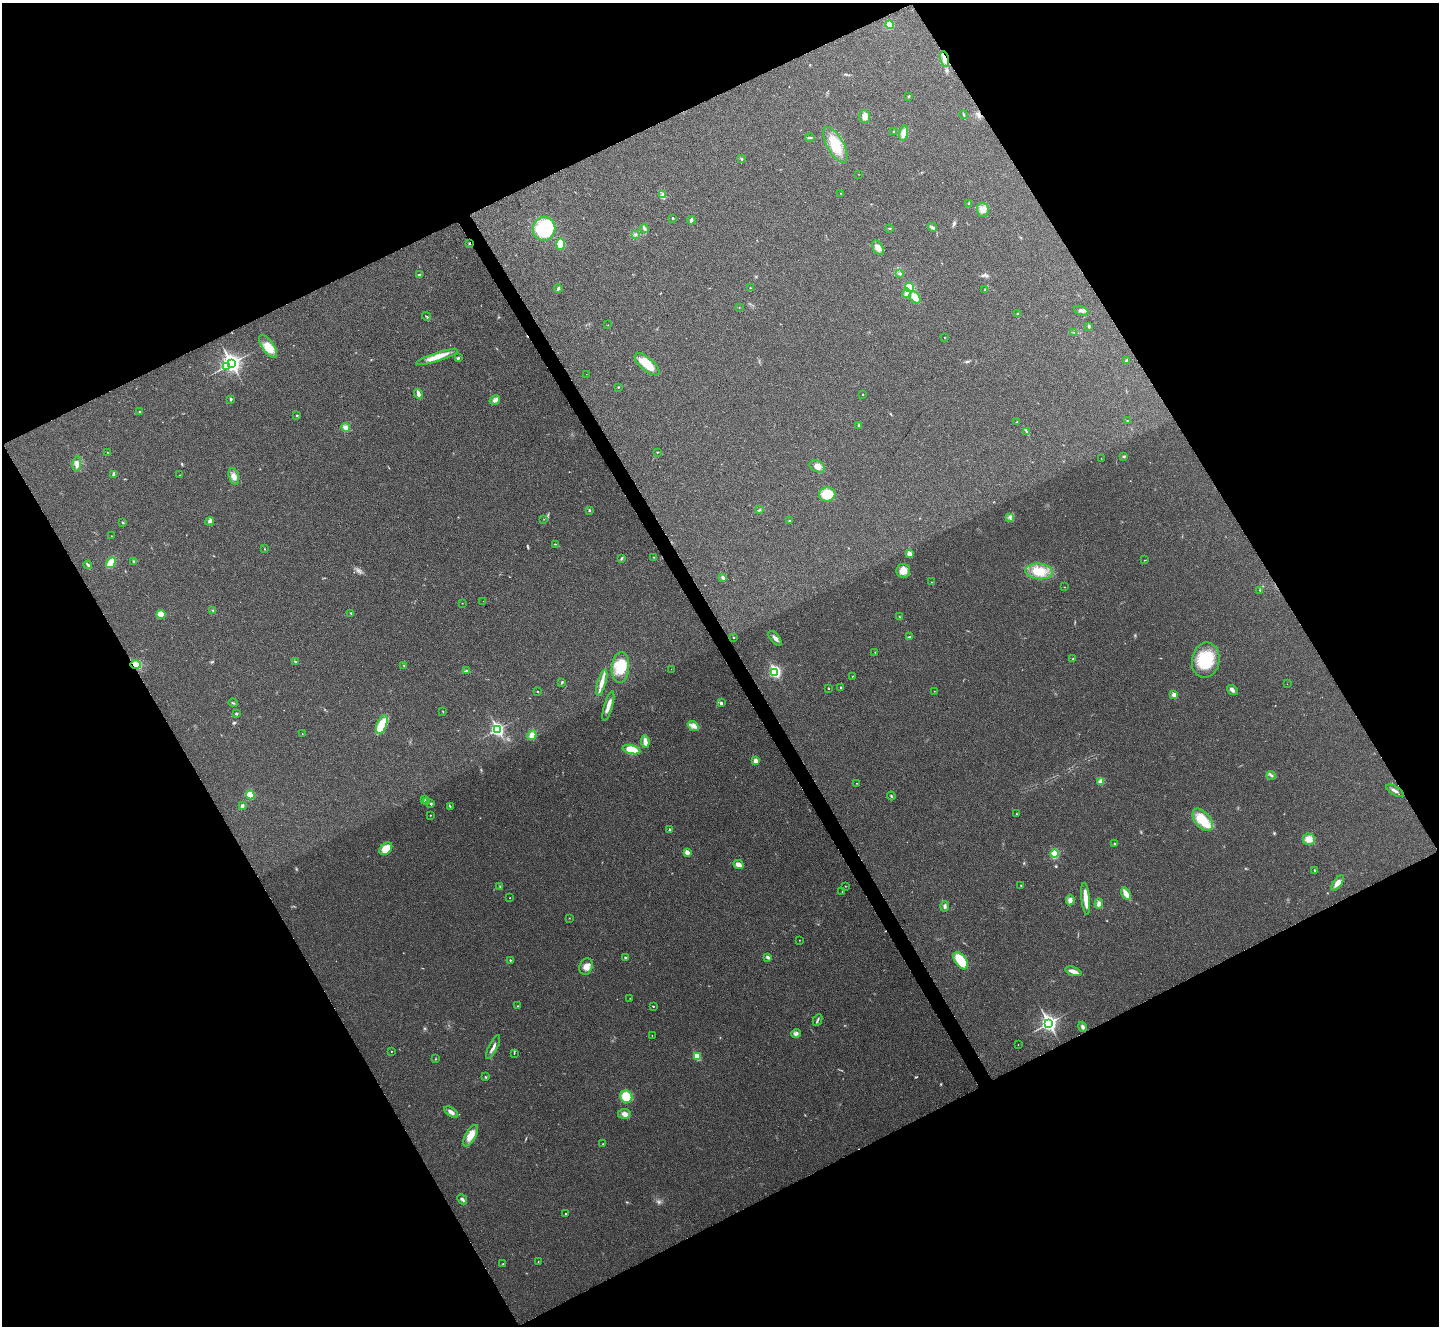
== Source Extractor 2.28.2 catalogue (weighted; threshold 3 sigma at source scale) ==
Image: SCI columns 13-5760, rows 161-5455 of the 5767 x 5763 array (HDU 1 of 3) = the unmasked area's bounding box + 8 px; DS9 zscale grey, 4 x 4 block average (1 PNG px = mean of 4 x 4 image px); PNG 1441 x 1328 px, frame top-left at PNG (2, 3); each listed source drawn as its Kron ellipse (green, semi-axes under 4 px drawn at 4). Shown black and unused: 47% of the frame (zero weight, under 3 of 4 exposures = <1% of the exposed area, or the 3 px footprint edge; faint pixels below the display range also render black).
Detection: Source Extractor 2.28.2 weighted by HDU 2 'WHT'. Background 0.0555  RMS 0.0067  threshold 0.0303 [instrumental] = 3 sigma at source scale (4.5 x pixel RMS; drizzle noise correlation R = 1.50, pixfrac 1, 0.05/0.05 arcsec/px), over >= 5 px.
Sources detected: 211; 3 too faint to see at this stretch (4 x 4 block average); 1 inside a brighter object's white glare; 2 cosmic-ray / hot-pixel residue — neither listed nor drawn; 4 inside a brighter listed object's ellipse — not listed separately; the other 201 listed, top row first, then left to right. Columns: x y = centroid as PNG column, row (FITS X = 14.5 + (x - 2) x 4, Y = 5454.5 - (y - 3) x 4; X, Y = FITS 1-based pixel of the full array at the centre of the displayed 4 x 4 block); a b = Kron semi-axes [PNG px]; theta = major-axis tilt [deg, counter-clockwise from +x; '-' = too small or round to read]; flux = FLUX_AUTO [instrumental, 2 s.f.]
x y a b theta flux
890 24 4 4 - 33
945 59 8 4 -77 27
909 96 2 2 - 4.4
964 115 4 2 - 4
865 116 6 5 - 20
894 132 2 2 - 1.3
904 133 7 4 77 34
810 138 4 2 - 5.2
835 145 20 8 -61 87
741 159 2 2 - 1.4
858 174 2 2 - 1
841 193 2 2 - 1.3
662 195 3 3 - 7
969 203 3 2 - 2.8
983 210 7 6 - 24
673 218 2 2 - 12
691 220 4 3 - 7.9
932 227 4 3 - 11
889 228 3 2 - 3
544 229 12 11 - 310
645 229 4 3 - 7.5
635 234 3 2 - 2.3
469 243 2 2 - 2.7
560 244 5 4 - 55
878 248 8 5 -59 27
900 274 3 2 - 5.8
420 275 4 2 - 5.4
909 287 5 4 - 48
558 288 4 3 - 6
750 288 2 2 - 2.7
985 290 2 2 - 2.2
907 293 5 3 - 16
915 297 7 4 -52 42
739 307 2 2 - 0.82
1081 311 7 3 -20 12
1017 313 3 2 - 3.3
426 316 4 2 - 3.7
608 325 2 2 - 0.73
1089 326 4 2 - 5.5
1074 333 2 2 - 1.8
944 337 2 2 - 1.9
268 346 13 6 -55 47
437 357 22 4 17 50
458 358 3 2 - 5.1
1126 361 3 2 - 6.3
231 363 4 3 - 2100
647 364 15 6 -40 80
226 366 3 3 - 32
586 374 2 2 - 0.49
619 387 2 2 - 2.8
418 394 5 2 - 22
863 394 2 2 - 4.3
231 399 2 2 - 12
495 400 5 3 - 11
140 411 2 2 - 2.9
297 415 2 2 - 6.8
1127 421 2 2 - 3.6
1017 422 2 2 - 1.3
859 425 2 2 - 12
345 427 4 3 - 18
1026 431 4 2 - 5.1
107 452 2 2 - 1.3
657 452 2 2 - 2.1
1124 456 4 2 - 5.9
1101 458 2 2 - 0.72
77 464 8 4 84 21
817 466 8 5 -27 27
114 474 3 2 - 14
179 475 2 2 - 1.2
234 476 9 5 -72 22
827 494 8 7 - 97
589 510 2 2 - 12
759 510 3 2 - 3
1010 517 2 2 - 2.6
544 519 2 2 - 1.2
210 521 4 3 - 8.3
789 521 2 2 - 3.8
123 523 2 2 - 3.8
111 536 2 2 - 1.4
555 544 2 2 - 2.3
264 549 3 2 - 1.4
909 553 2 2 - 76
654 557 2 2 - 1.8
622 558 2 2 - 2.5
1144 560 2 2 - 0.93
134 561 2 2 - 3.6
111 563 6 4 57 52
88 565 4 2 - 11
903 571 7 7 - 37
1039 571 14 8 -5 77
723 578 4 3 - 6.9
931 582 2 2 - 1.3
1064 587 2 2 - 1.3
1260 590 3 2 - 2.8
483 601 2 2 - 0.59
462 603 2 2 - 1.1
213 611 3 2 - 4.4
351 613 3 2 - 2.3
161 614 4 4 - 39
900 617 2 2 - 2.2
734 637 2 2 - 5
909 637 4 2 - 4.2
775 638 9 3 -51 13
875 652 2 2 - 1.8
1073 659 2 2 - 5.2
1206 660 18 13 79 150
295 661 2 2 - 2.7
135 665 5 4 - 19
404 665 2 2 - 1.8
620 667 15 8 84 96
671 669 2 2 - 1.1
467 670 3 2 - 4.4
775 673 2 2 - 380
852 676 2 2 - 1.6
562 682 3 2 - 3.8
602 682 13 4 74 32
1287 684 2 2 - 0.52
840 687 2 2 - 5.4
829 688 2 2 - 5.5
1232 690 6 3 -38 10
537 691 2 2 - 2.9
934 691 2 2 - 0.94
1174 695 2 2 - 60
233 703 5 2 - 4.1
721 703 2 2 - 18
608 706 15 3 74 27
443 712 2 2 - 1.6
236 714 3 2 - 3.3
382 725 10 5 70 83
693 726 6 3 -37 15
497 729 3 2 - 760
302 733 2 2 - 1.2
532 735 5 4 - 23
645 742 6 3 -82 26
631 750 9 4 -14 89
756 761 3 2 - 26
1271 775 5 2 - 7.8
1101 781 3 3 - 17
857 783 2 2 - 1.5
1395 791 9 2 -30 12
250 795 4 4 - 49
891 796 4 2 - 3.7
425 799 2 2 - 1.7
427 801 2 2 - 1.5
431 804 3 2 - 3.3
242 806 4 3 - 8.3
450 807 3 2 - 3
1016 814 2 2 - 1.9
430 815 2 2 - 1.5
1203 820 13 7 -50 110
670 830 2 2 - 14
1309 839 6 6 - 31
1115 844 2 2 - 8.6
386 849 7 5 42 53
687 852 2 2 - 64
1054 854 4 3 - 92
738 865 5 4 - 19
1314 870 2 2 - 6.2
1337 883 9 4 53 25
1021 885 2 2 - 3
845 886 2 2 - 1.3
500 887 3 2 - 3.1
842 892 2 2 - 1.1
1126 894 7 3 -60 43
510 898 2 2 - 2.5
1086 899 16 3 -84 65
1070 900 5 3 - 15
1099 904 5 3 - 17
944 906 5 3 - 8.1
569 918 2 2 - 1.4
799 940 2 2 - 1.1
768 957 3 3 - 8.7
625 958 2 2 - 4.4
510 960 2 2 - 5.3
961 961 10 5 -55 120
586 967 8 6 70 27
1073 971 8 3 -18 28
630 998 2 2 - 0.86
518 1006 2 2 - 2.4
653 1006 2 2 - 2.4
818 1020 6 2 63 6.3
1049 1023 3 3 - 1400
1082 1027 5 3 - 8.9
796 1034 5 3 - 10
652 1035 2 2 - 1
1018 1045 2 2 - 1
493 1047 13 2 64 17
391 1051 2 2 - 2.1
514 1053 2 2 - 1.4
697 1057 2 2 - 150
436 1059 2 2 - 1.7
485 1077 3 2 - 3.4
626 1097 6 5 - 75
451 1112 8 3 -33 17
624 1114 6 5 - 18
471 1136 12 5 60 46
603 1144 2 2 - 2.1
462 1199 5 3 - 9.3
565 1214 2 2 - 2.1
538 1261 2 2 - 1.3
503 1264 2 2 - 2.7
Overlapping masked pixels (flux is a lower limit): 3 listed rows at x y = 945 59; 469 243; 135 665
Diffuse or blended objects may show on this block-average render without a row.